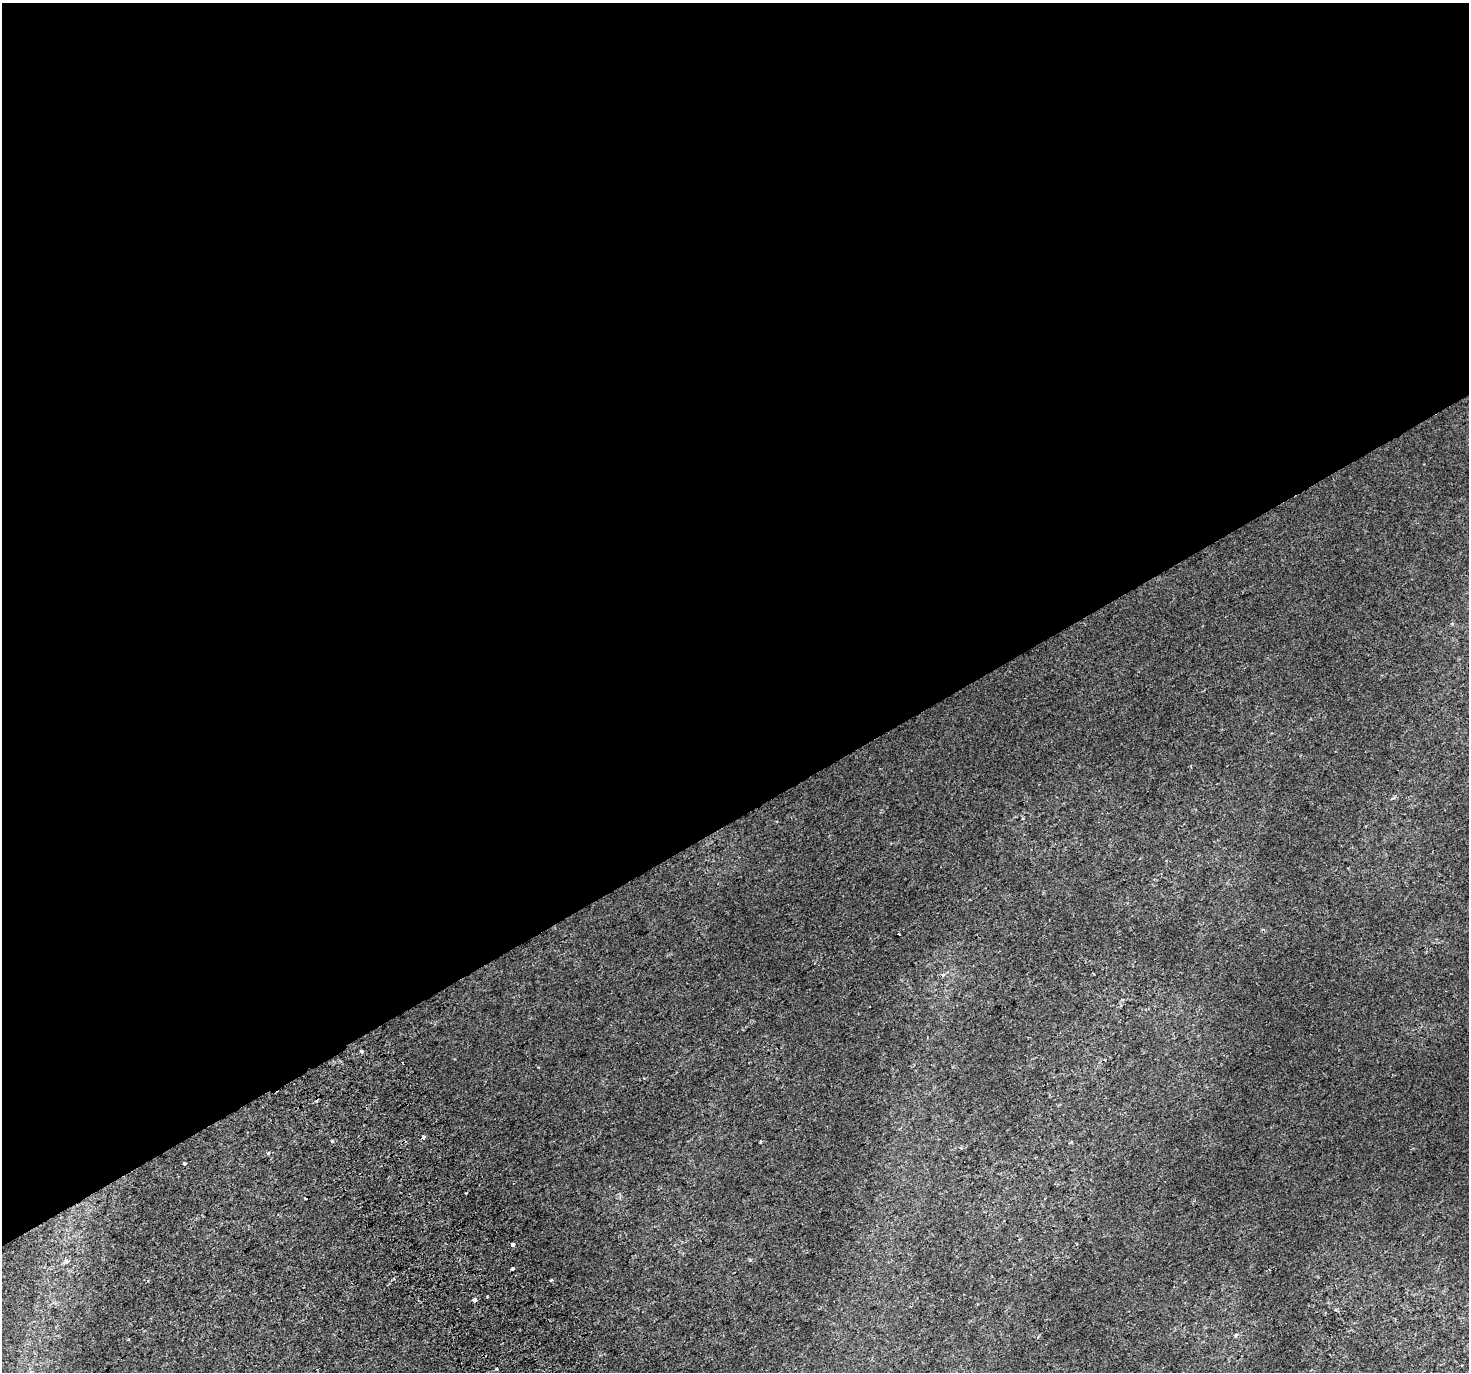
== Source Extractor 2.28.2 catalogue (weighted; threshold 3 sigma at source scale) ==
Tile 2 of 4 x 4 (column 2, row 1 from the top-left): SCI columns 1507-2973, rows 4310-5679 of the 5943 x 5816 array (HDU 1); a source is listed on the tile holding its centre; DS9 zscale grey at full resolution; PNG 1471 x 1374 px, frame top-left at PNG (2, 3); no overlay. Shown black and unused: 60% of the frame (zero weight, under 2 of 3 exposures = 3% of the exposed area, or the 3 px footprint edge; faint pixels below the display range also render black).
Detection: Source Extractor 2.28.2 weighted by HDU 2 'WHT'; one run over the whole footprint, this tile lists its part. Background 0.00151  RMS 0.0029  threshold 0.013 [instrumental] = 3 sigma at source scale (4.5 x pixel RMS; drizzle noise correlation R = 1.50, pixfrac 1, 0.0396/0.0396 arcsec/px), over >= 5 px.
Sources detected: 18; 3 cosmic-ray / hot-pixel residue — not listed; the other 15 listed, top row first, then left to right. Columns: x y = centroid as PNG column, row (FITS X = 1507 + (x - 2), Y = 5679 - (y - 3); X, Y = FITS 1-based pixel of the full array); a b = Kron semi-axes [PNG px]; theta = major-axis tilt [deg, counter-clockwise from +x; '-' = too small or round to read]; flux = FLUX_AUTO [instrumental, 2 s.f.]
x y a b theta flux
899 934 3 3 - 1.4
362 1051 3 3 - 2.5
423 1137 4 3 - 1.6
332 1141 3 3 - 0.95
761 1141 3 3 - 0.31
268 1153 3 3 - 0.51
184 1163 3 3 - 1.8
466 1193 2 2 - 0.25
305 1198 3 3 - 1.5
513 1244 3 3 - 6
66 1261 5 4 - 1.2
513 1268 3 3 - 1.1
552 1280 3 3 - 0.76
475 1300 4 3 - 1.7
1236 1335 6 4 60 0.38